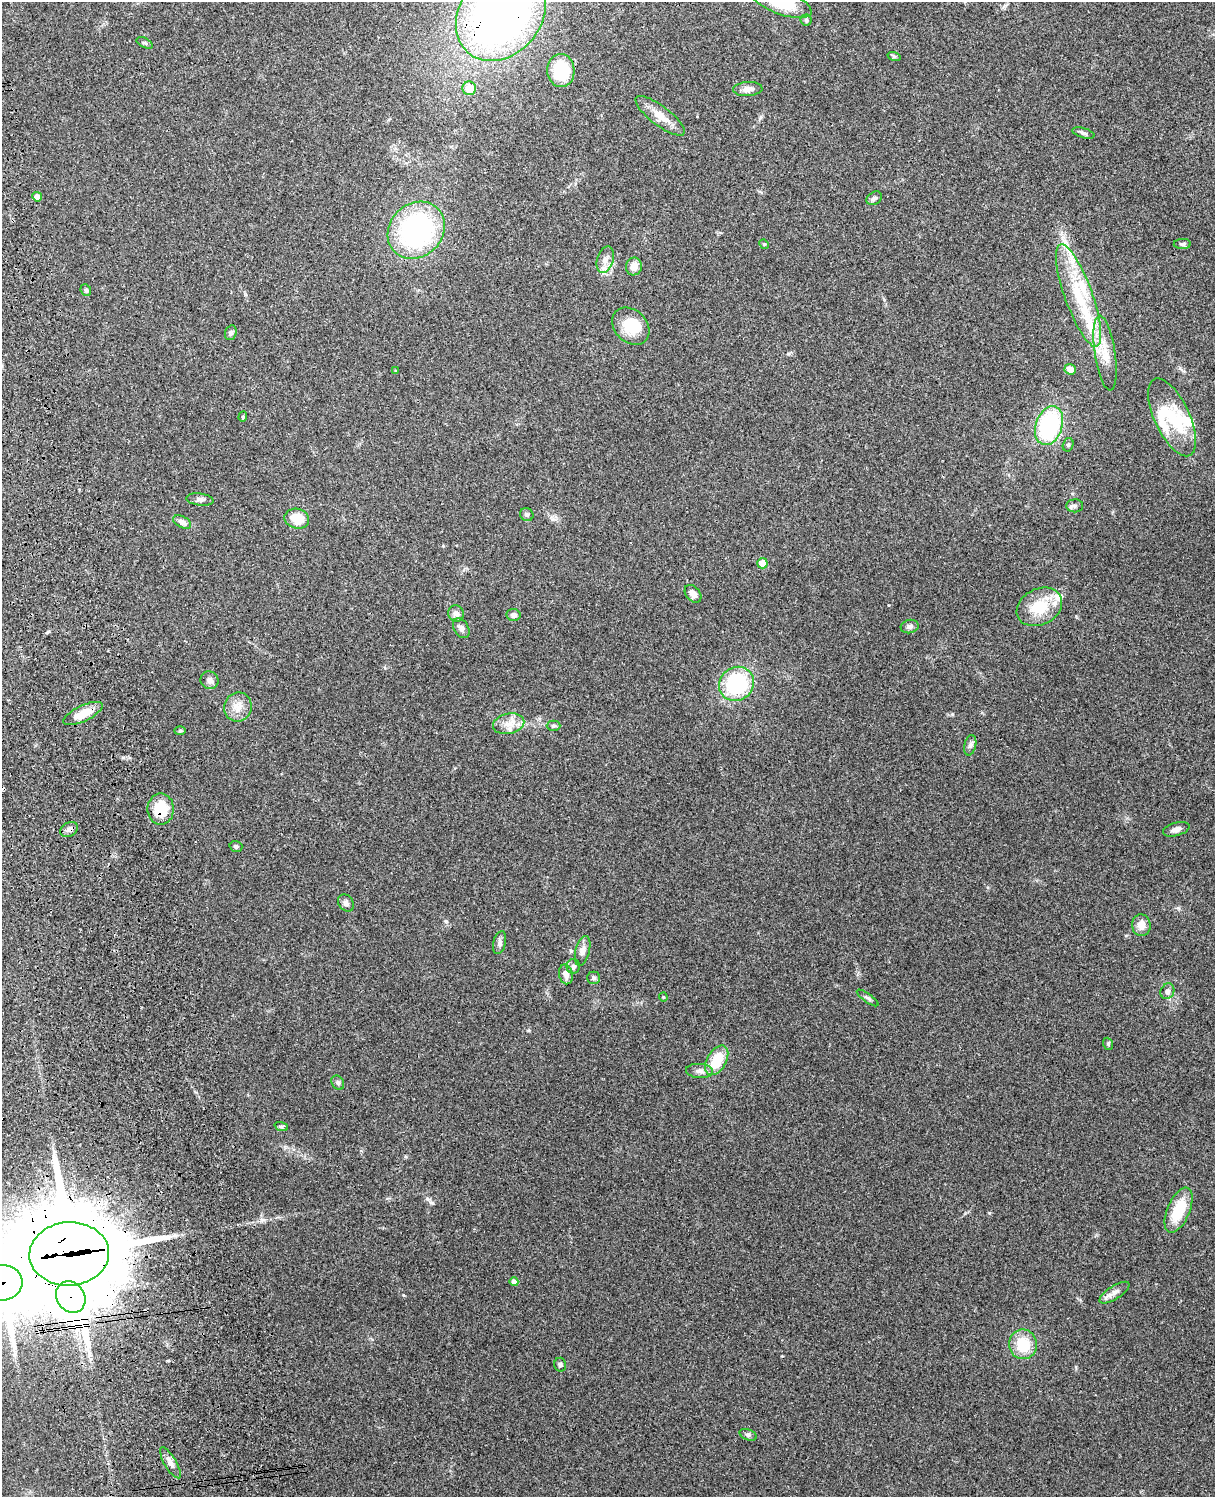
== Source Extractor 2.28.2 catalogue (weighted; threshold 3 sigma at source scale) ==
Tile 7 of 4 x 3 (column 3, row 2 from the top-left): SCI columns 2544-3756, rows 1660-3154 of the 5089 x 4927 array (HDU 1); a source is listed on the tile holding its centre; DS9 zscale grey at full resolution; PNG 1217 x 1499 px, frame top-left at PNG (2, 2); each listed source drawn as its Kron ellipse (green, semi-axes under 4 px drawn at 4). Shown black and unused: <1% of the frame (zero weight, under 3 of 4 exposures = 6% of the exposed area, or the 3 px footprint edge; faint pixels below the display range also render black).
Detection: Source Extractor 2.28.2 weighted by HDU 2 'WHT'; one run over the whole footprint, this tile lists its part. Background 0.21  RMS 0.0082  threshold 0.037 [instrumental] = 3 sigma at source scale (4.5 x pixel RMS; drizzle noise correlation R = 1.50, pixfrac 1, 0.05/0.05 arcsec/px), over >= 5 px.
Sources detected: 88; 3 inside a brighter object's white glare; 2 cosmic-ray / hot-pixel residue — neither listed nor drawn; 6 inside a brighter listed object's ellipse — not listed separately; the other 77 listed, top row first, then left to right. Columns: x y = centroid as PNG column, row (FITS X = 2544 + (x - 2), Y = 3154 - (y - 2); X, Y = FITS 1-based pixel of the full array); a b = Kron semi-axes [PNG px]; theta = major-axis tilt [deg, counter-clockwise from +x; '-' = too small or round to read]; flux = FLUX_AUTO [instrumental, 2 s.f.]
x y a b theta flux
782 2 32 12 -20 38
501 15 50 40 48 480
806 20 5 5 - 1.4
145 43 9 4 -26 1.5
894 56 7 4 -18 1.3
561 71 16 13 -87 38
469 88 7 6 - 11
748 89 15 7 4 4.8
660 116 30 9 -37 11
1083 133 11 4 -16 2.1
37 197 5 4 - 4.8
874 198 8 6 31 2.4
416 230 30 26 45 150
764 244 5 4 - 0.84
1182 244 8 5 1 1.9
605 260 14 8 73 5.7
634 266 9 8 - 7
86 290 6 5 - 1.8
1079 295 54 14 -70 44
631 326 21 16 -44 22
231 333 8 5 69 1.8
1105 353 38 10 -81 17
1070 369 5 5 - 6
396 371 4 3 - 0.82
243 417 5 4 - 0.94
1172 417 42 17 -65 32
1049 426 20 13 71 88
1068 445 7 5 75 1.6
200 500 14 6 -6 3
1075 506 8 6 1 2.4
527 515 7 6 - 1.7
297 519 12 10 -12 15
182 522 9 5 -28 4.2
762 563 5 5 - 8.9
693 594 10 7 -50 4.9
1039 607 24 18 27 25
456 613 8 7 - 3.6
513 615 7 6 - 2.9
910 627 9 6 14 2.5
461 628 10 7 -59 3
210 680 9 8 - 3.7
736 684 18 16 38 65
238 707 15 13 71 9.2
83 713 21 8 25 14
509 724 16 10 13 9
554 726 7 5 0 1.6
180 731 6 4 2 1
970 745 10 6 77 2.6
161 809 15 13 -90 22
69 829 9 7 31 3.3
1176 829 13 6 16 4.1
236 846 6 5 - 1.8
346 903 9 7 -53 2.9
1141 925 11 9 -83 7.2
499 943 12 6 76 2.9
583 951 15 7 76 4.3
573 966 7 6 - 2.7
566 974 10 6 -78 4.9
593 978 6 6 - 1.9
1167 991 8 6 63 2.9
663 997 4 4 - 0.71
868 998 13 4 -35 2
1108 1044 6 4 -70 1.2
717 1060 16 9 60 23
699 1071 13 7 -4 4
338 1083 7 6 - 1.8
281 1126 7 4 -18 1.2
1179 1210 24 11 67 26
69 1254 40 31 4 12000
514 1282 4 4 - 3.1
2 1283 20 17 6 3900
1114 1293 17 6 32 4.9
71 1297 16 14 -55 1400
1023 1344 15 14 - 23
560 1365 7 6 - 1.7
748 1435 9 5 -21 1.8
170 1463 18 6 -60 4.1
Overlapping masked pixels (flux is a lower limit): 6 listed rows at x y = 501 15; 161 809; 69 829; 69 1254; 2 1283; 71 1297
Isophote crosses this tile's border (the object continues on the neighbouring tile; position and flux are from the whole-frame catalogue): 4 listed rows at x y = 782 2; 501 15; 69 1254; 2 1283
Unlisted compact peaks at least as high as the median listed source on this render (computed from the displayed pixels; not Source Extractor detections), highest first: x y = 446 921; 952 714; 403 1295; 432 1203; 989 1213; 123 757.